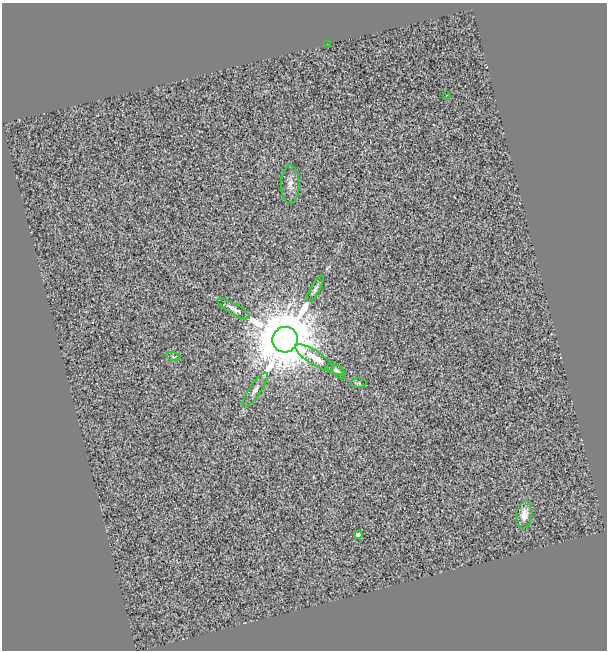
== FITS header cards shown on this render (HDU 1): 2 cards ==
NAXIS1  =                  605
NAXIS2  =                  648

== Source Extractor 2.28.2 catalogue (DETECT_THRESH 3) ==
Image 605 x 648 px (HDU 1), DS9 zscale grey, 1 PNG px = 1 image px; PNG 609 x 652 px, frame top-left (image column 1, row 648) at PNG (2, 3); each listed source drawn as its Kron ellipse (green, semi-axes under 4 px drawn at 4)
Background 0.17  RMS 1.1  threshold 3.3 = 3 sigma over >= 5 px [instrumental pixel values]
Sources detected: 14; all 14 listed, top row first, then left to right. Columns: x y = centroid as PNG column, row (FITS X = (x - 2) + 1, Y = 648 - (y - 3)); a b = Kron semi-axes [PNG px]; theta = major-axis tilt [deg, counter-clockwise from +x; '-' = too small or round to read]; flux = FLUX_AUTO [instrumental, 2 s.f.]
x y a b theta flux
327 44 2 2 - 150
446 95 3 3 - 91
290 184 19 9 90 560
315 289 15 4 60 270
234 309 18 5 -30 360
285 340 13 12 - 790000
173 357 7 3 -13 88
315 358 22 7 -32 1300
335 369 9 5 -21 220
338 372 9 5 -47 200
359 383 8 5 3 120
255 390 20 6 56 410
524 515 14 8 82 820
358 535 4 4 - 630